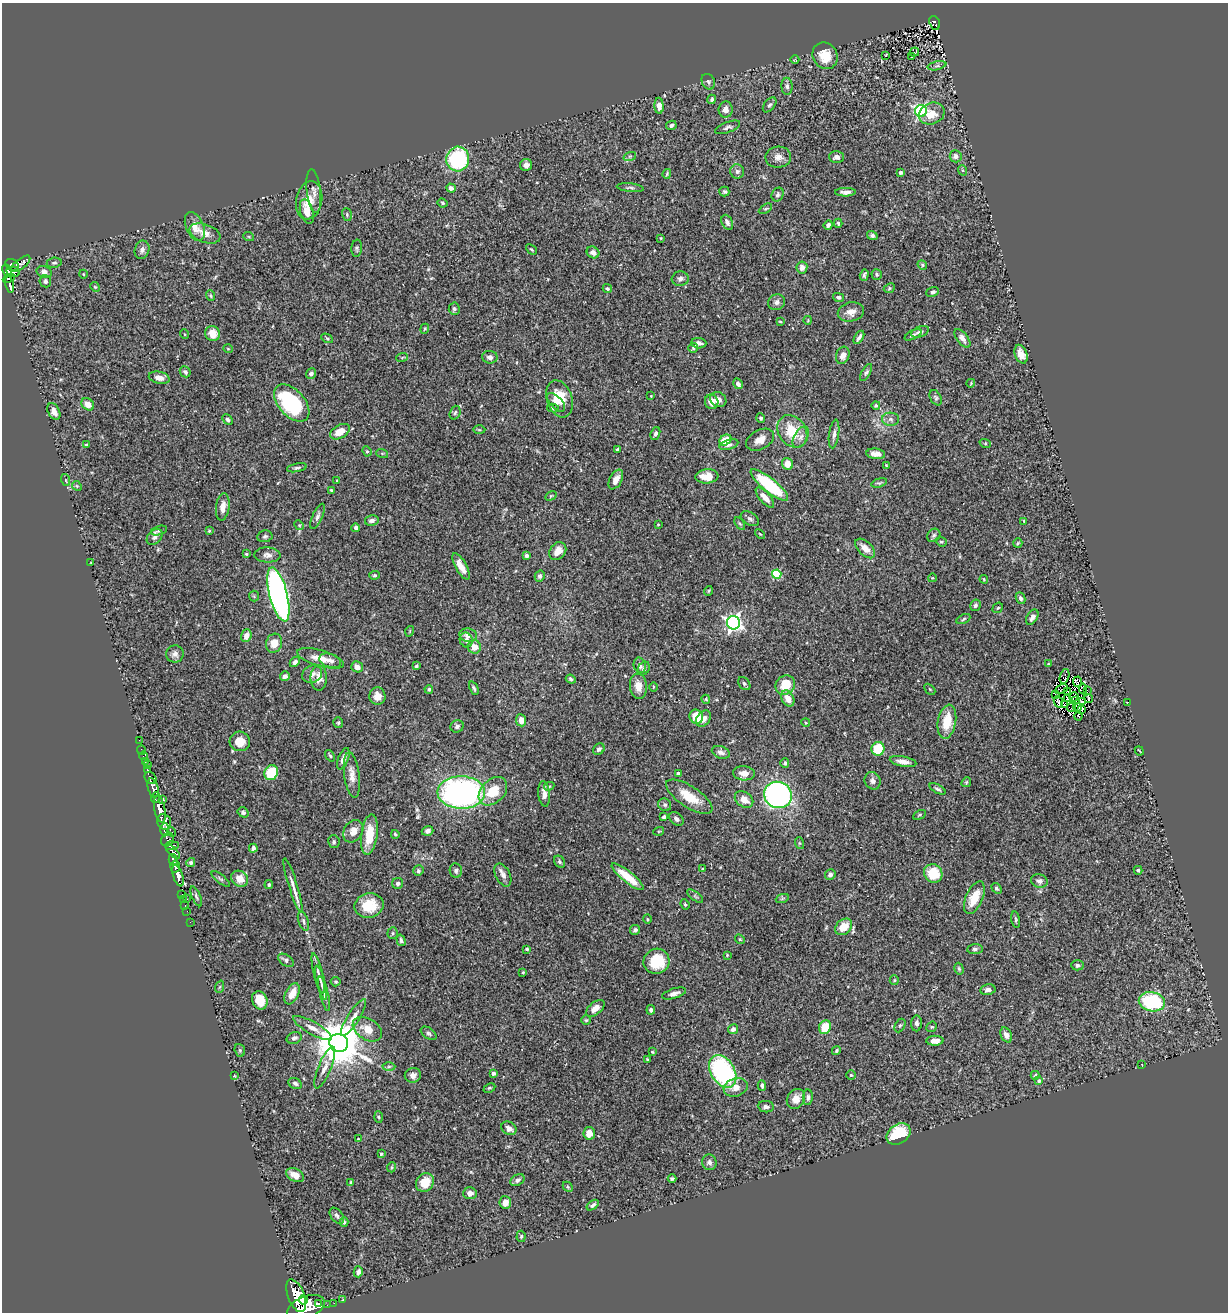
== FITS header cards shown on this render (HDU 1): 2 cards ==
NAXIS1  =                 1226
NAXIS2  =                 1310

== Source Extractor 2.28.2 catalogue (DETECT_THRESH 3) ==
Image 1226 x 1310 px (HDU 1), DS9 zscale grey, 1 PNG px = 1 image px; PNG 1230 x 1314 px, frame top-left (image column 1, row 1310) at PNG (2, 3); each listed source drawn as its Kron ellipse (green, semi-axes under 4 px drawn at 4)
Background 0.558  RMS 0.036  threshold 0.108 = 3 sigma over >= 5 px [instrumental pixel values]
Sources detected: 414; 4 with non-positive FLUX_AUTO (blend fragments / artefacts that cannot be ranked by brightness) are neither listed nor drawn; the other 410 listed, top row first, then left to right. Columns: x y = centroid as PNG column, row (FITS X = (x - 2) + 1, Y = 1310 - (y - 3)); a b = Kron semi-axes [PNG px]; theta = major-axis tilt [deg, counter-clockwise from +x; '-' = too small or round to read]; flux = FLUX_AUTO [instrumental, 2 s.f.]
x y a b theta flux
935 23 7 5 -69 39
915 52 5 4 - 38
886 55 3 2 - 1.3
825 56 14 12 -57 48
911 57 3 3 - 23
795 60 4 3 - 1.7
937 66 9 4 13 5.5
708 82 8 6 -62 5.5
787 86 8 5 -87 6.9
712 99 5 4 - 5.5
770 105 8 5 50 6
659 106 8 4 -87 16
726 109 8 7 - 14
921 111 6 6 - 420
932 114 13 10 24 31
671 125 5 4 - 6.2
727 127 13 5 21 7.7
630 156 6 4 18 3.7
956 156 6 6 - 11
778 157 13 10 7 17
837 157 7 6 - 12
458 159 12 11 - 210
526 165 6 6 - 9.4
962 170 5 3 - 2.4
737 171 7 7 - 7.2
901 172 4 3 - 5.8
667 174 5 3 - 2.6
451 188 5 4 - 9.4
630 188 13 4 -6 5.5
314 191 22 7 -83 14
724 192 5 5 - 3.8
845 192 10 4 0 11
778 195 7 5 63 5.3
309 200 19 13 80 36
443 203 5 3 - 3.5
765 209 7 4 30 4.4
307 212 13 6 -74 28
347 214 6 5 - 3.9
727 222 8 5 -64 8.2
838 223 4 3 - 3.9
828 225 5 4 - 7.3
195 226 15 9 -67 30
205 233 16 9 -20 21
872 236 5 4 - 6
249 237 5 3 - 2.3
661 238 4 3 - 1.8
357 248 8 5 85 4.8
531 249 6 3 -44 3.1
142 250 9 7 71 10
593 252 6 5 - 11
54 263 7 5 8 4.8
21 264 11 5 38 160
12 265 7 5 -30 200
922 265 5 4 - 3.2
802 268 6 5 - 12
7 270 6 4 -58 270
13 272 7 5 -14 190
44 272 8 5 -14 9.8
83 274 4 3 - 1.8
877 274 5 5 - 3.9
864 275 6 3 73 4.7
9 278 6 3 26 130
680 279 8 7 - 8.9
45 281 6 5 - 6.9
10 284 8 3 -77 160
95 287 5 4 - 2.6
889 288 6 4 24 3.4
607 289 4 4 - 3.3
933 292 6 4 19 5.9
211 296 5 4 - 3.1
839 297 5 4 - 6.4
777 302 8 7 - 8.5
454 309 6 5 - 4.6
851 312 13 9 12 21
808 320 4 2 - 1.7
780 321 4 3 - 1.8
425 329 5 4 - 2.8
920 332 9 5 21 10
184 334 5 3 - 2
213 334 8 7 - 33
913 335 9 4 26 5
859 337 7 3 58 7.1
327 338 6 4 -30 3.2
962 338 11 5 -52 11
699 343 7 5 -2 9.1
693 348 5 5 - 3.4
228 349 5 3 - 1.8
1021 354 10 6 -69 17
843 355 9 6 72 14
402 357 6 3 20 2.8
490 357 7 6 - 9.9
185 372 6 5 - 6.2
866 372 9 4 60 4.8
311 373 5 4 - 7.1
159 378 10 6 -13 16
971 383 4 3 - 1.9
738 384 6 4 -60 8.8
651 396 2 2 - 1.4
936 398 8 5 -61 4.8
560 399 19 12 -72 47
718 399 8 7 - 13
556 402 11 6 -47 12
712 402 7 6 - 23
292 403 22 13 -48 210
88 404 7 5 -41 22
876 405 4 4 - 3.6
553 408 6 4 -11 3.5
54 412 9 5 -63 12
455 413 7 5 71 4.3
761 418 5 4 - 5.3
890 419 8 6 -2 7.7
228 420 6 4 -46 5
479 430 6 4 -2 3.5
792 431 17 13 -54 70
340 432 11 6 30 34
655 433 6 4 69 5.7
834 434 14 5 82 10
801 437 12 6 61 13
725 440 6 5 - 44
760 440 15 9 28 22
985 443 6 3 -18 2.8
87 445 4 3 - 3.5
729 445 10 5 18 8.7
617 450 3 3 - 6.1
367 451 5 4 - 3.3
382 453 6 4 -18 2.9
876 454 9 5 -8 16
788 464 6 5 - 26
886 465 3 3 - 1.4
297 468 10 4 10 5.1
707 476 11 7 5 41
66 480 6 3 -71 2.6
616 480 10 6 62 19
337 481 4 3 - 2.6
879 483 8 3 16 3.6
769 485 23 7 -39 160
77 486 5 4 - 2.8
331 490 3 3 - 3.1
551 496 6 4 31 2.8
765 498 12 5 -49 23
223 507 14 6 82 19
317 516 13 5 66 8.1
750 519 10 6 -32 7.3
372 520 7 5 12 10
1024 521 3 3 - 2.5
658 524 3 3 - 2.2
740 524 7 4 -57 3.7
299 525 5 4 - 2.5
356 528 4 4 - 6.7
159 531 8 4 16 4.6
209 531 4 3 - 2.3
760 534 6 3 -43 2.7
934 535 7 6 - 5.2
265 536 7 6 - 5.2
155 537 9 6 44 9
941 542 6 4 -19 3.4
1018 543 5 4 - 2.8
865 548 12 6 -44 22
558 551 10 7 50 24
246 554 4 3 - 2.2
267 555 13 7 -3 12
526 556 4 4 - 6.5
91 563 4 2 - 1.6
461 566 15 5 -61 24
777 574 4 4 - 130
374 575 5 4 - 3.7
540 576 5 5 - 7.5
932 578 4 3 - 1.9
984 579 4 3 - 2.3
708 591 5 3 - 2.3
278 594 28 9 -76 1100
254 596 5 5 - 3.3
1021 598 6 4 -64 6.5
975 605 6 5 - 5.1
998 608 6 4 41 3.1
1032 617 8 5 58 9.5
963 619 7 4 26 3.7
734 623 7 6 - 790
410 631 5 3 - 2.1
468 635 9 6 -11 15
246 636 6 5 - 16
466 640 7 6 - 9.8
274 643 9 8 - 30
474 647 7 6 - 22
175 654 9 8 - 11
321 658 24 8 -16 31
330 661 11 6 -19 12
295 662 6 4 46 6.4
1048 664 4 3 - 2.2
640 665 8 6 -76 10
416 666 4 3 - 3.8
357 667 6 5 - 13
644 668 7 5 60 6.8
312 674 10 8 25 13
285 676 5 4 - 10
1064 676 7 4 73 8
319 678 12 8 89 22
571 679 5 4 - 4.7
1078 682 5 4 - 0.47
744 684 7 5 -52 5.3
785 685 10 9 - 56
638 686 12 8 -84 26
653 687 4 3 - 2.5
474 688 7 3 -65 4.4
429 689 4 4 - 4.5
930 689 6 2 -45 2.3
1061 689 7 2 26 5.4
1083 689 5 3 - 0.43
1087 690 2 2 - 2.2
1067 691 2 2 - 1.1
1056 694 4 2 - 4.2
377 696 8 8 - 21
1074 697 5 3 - 3.2
788 698 8 6 -61 23
706 699 5 4 - 2.5
1067 699 4 3 - 5
1089 699 4 2 - 2.2
1076 700 2 2 - 0.29
1082 701 3 3 - 3.6
1058 702 6 2 -65 4.5
1128 702 2 2 - 27
1064 705 4 2 - 1.1
1071 707 5 2 - 3.7
1078 707 4 2 - 2.2
1082 709 2 2 - 0.4
1078 716 4 2 - 0.66
696 717 7 6 - 44
703 719 9 6 57 14
521 720 6 5 - 22
947 722 17 9 80 55
338 723 5 5 - 3.1
806 723 4 3 - 2.3
457 726 7 6 - 6
139 740 3 2 - 4.4
240 741 10 10 - 36
599 749 6 5 - 6.4
878 749 7 6 - 66
142 750 5 2 - 7.7
1139 751 5 2 - 2.1
721 752 9 6 -20 9.6
143 756 4 2 - 6.4
330 756 6 4 -54 3.6
343 759 11 5 68 14
145 762 3 2 - 16
903 762 13 5 -10 15
785 763 5 4 - 3.8
148 765 2 2 - 3.4
147 770 3 2 - 100
271 773 7 6 - 89
744 773 11 7 -4 20
678 774 3 3 - 9.2
352 775 23 7 -82 21
151 778 7 5 -48 190
873 781 9 8 - 10
966 782 5 4 - 3.2
549 786 5 4 - 2.8
153 788 10 5 -75 860
938 789 9 4 -28 5.6
493 791 16 11 44 57
461 792 24 16 -1 690
544 794 13 5 -83 15
778 795 14 13 - 620
689 797 27 10 -33 60
155 798 5 3 - 290
744 799 10 7 -35 26
162 800 3 2 - 63
665 805 7 6 - 5.9
160 809 14 5 -78 1400
243 812 5 5 - 5.6
920 815 7 4 27 3.6
664 817 4 3 - 4.8
676 819 8 6 -37 9.6
164 822 8 7 - 740
165 830 7 3 88 310
353 831 12 9 57 22
428 831 6 5 - 8.1
659 831 5 3 - 2.2
171 832 5 3 - 80
369 834 20 8 82 56
395 834 4 3 - 3.1
168 840 7 6 - 320
334 842 6 5 - 4.6
799 843 6 4 -72 2.7
172 846 7 3 4 280
253 848 4 4 - 7.7
173 852 9 4 -47 380
173 860 6 3 -75 520
191 862 4 4 - 4.2
559 862 6 5 - 4.6
175 867 6 4 78 220
703 869 3 3 - 2.2
1138 870 4 4 - 3.5
418 871 5 5 - 4.9
456 871 7 6 - 6.5
933 873 10 9 - 73
503 875 12 7 -64 13
830 875 5 5 - 7.7
178 876 11 5 -73 1200
628 877 20 5 -39 59
221 879 11 4 -39 4.3
240 879 9 7 -35 27
1039 881 8 6 -15 10
398 883 5 5 - 6.7
269 885 4 4 - 3.8
293 886 28 4 -73 17
996 888 6 4 -57 4.4
182 894 3 2 - 13
196 896 10 4 -66 5.5
695 896 9 4 -38 4.4
974 898 17 8 66 49
183 899 2 2 - 9.7
187 899 2 2 - 11
782 899 7 4 20 4.1
685 904 5 4 - 3.3
185 905 3 2 - 15
369 905 14 12 13 65
187 911 2 2 - 2.4
647 919 5 3 - 2.3
1016 920 8 3 -81 3.9
303 921 10 5 -71 7
190 922 2 2 - 9
844 927 9 7 43 43
635 930 5 5 - 6.2
393 933 6 5 - 3.7
740 939 5 4 - 2.8
401 940 6 4 -73 5.5
527 949 3 3 - 3.7
975 949 7 5 5 5.7
727 955 3 3 - 2
286 960 9 5 -35 6.8
656 961 13 12 - 81
1077 965 6 5 - 6.2
959 969 6 4 -74 4.1
523 972 3 3 - 2.2
318 973 20 4 -76 11
894 980 5 4 - 3
321 982 17 3 -76 7
336 982 5 5 - 3.3
219 987 6 4 69 3.3
988 990 8 5 11 8.9
674 993 12 5 17 11
292 994 11 6 64 24
324 994 17 3 -76 7.3
260 1000 9 7 -67 38
1152 1002 13 9 -11 190
595 1008 11 6 40 17
651 1010 5 4 - 5.8
353 1017 21 6 57 18
586 1020 4 4 - 3.2
916 1023 8 5 88 7.9
900 1025 7 5 62 4.5
825 1027 7 5 66 49
932 1027 5 5 - 3
313 1028 22 6 -29 19
367 1029 16 10 -32 34
733 1029 5 4 - 9.8
429 1033 9 5 -36 5.9
1006 1035 8 5 -64 10
294 1038 8 5 16 7.2
935 1041 9 5 1 17
339 1043 9 9 - 12000
240 1050 6 5 - 4.2
836 1051 5 4 - 4.3
652 1052 4 3 - 2.2
648 1060 3 3 - 3.5
1142 1064 2 2 - 1.6
389 1066 6 4 1 3.9
325 1068 22 6 68 17
723 1071 18 12 -58 400
493 1073 4 3 - 8.2
413 1075 8 7 - 13
851 1075 5 5 - 3.1
1035 1075 4 3 - 2.7
234 1076 4 2 - 1.6
1039 1081 3 3 - 3
295 1083 7 5 -27 6.7
762 1085 5 3 - 4.9
736 1087 12 9 19 22
489 1088 6 3 26 3
808 1097 8 4 87 6.8
796 1099 10 8 57 21
766 1107 8 5 -7 6.8
378 1117 6 4 -87 3
509 1128 8 6 -34 12
589 1133 6 6 - 22
898 1134 13 9 33 100
358 1139 3 3 - 2.2
381 1154 4 3 - 3.4
709 1162 8 7 - 8.4
392 1167 5 3 - 2.5
295 1175 9 6 -29 23
672 1179 4 3 - 3.6
517 1180 7 5 30 7.7
351 1182 4 3 - 2.6
425 1183 10 8 52 44
568 1187 6 4 -47 2.8
470 1193 7 6 - 11
505 1202 6 6 - 22
593 1205 7 4 35 5.8
337 1216 9 6 -51 7.9
344 1222 5 3 - 3.5
521 1236 6 4 85 4.2
358 1272 5 4 - 8.8
296 1296 17 8 -69 2800
303 1300 5 4 - 550
342 1300 3 2 - 7
319 1303 3 2 - 170
334 1303 2 2 - 3.6
327 1305 2 2 - 6
306 1308 20 11 24 3800
At the frame edge (FLAGS 8, measured only in part): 1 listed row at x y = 306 1308
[4 non-positive-flux detections neither listed nor drawn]